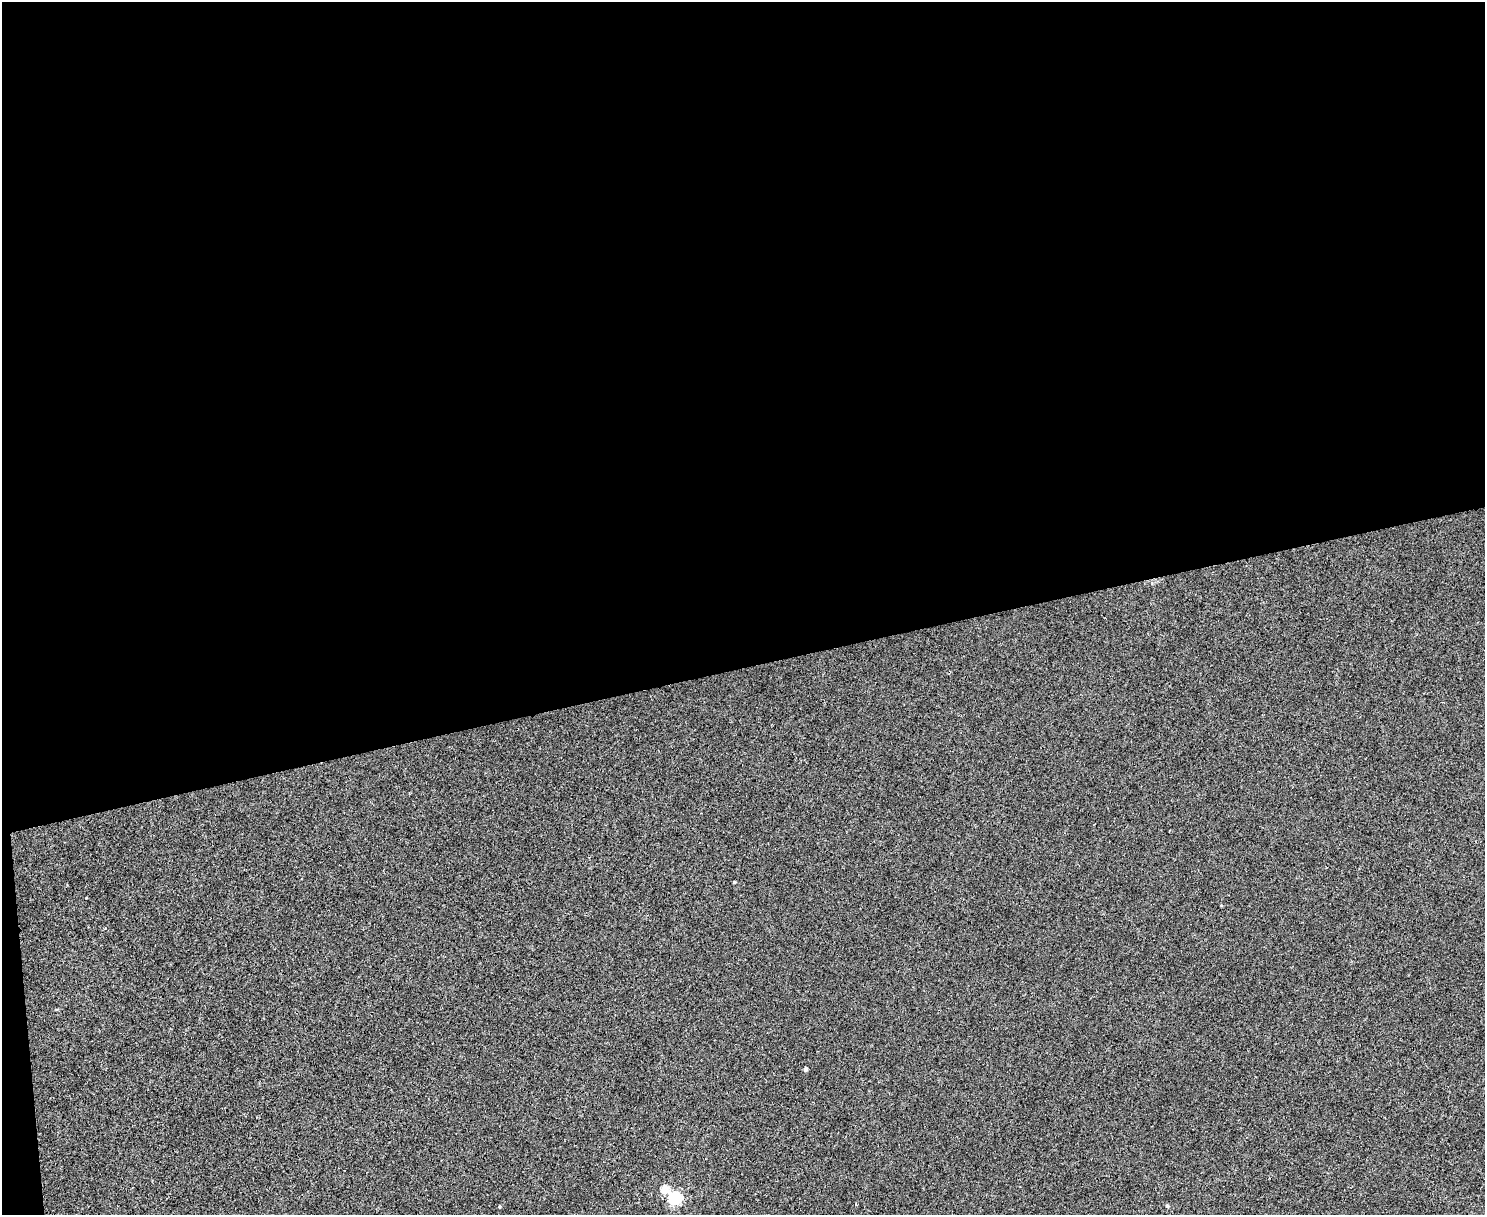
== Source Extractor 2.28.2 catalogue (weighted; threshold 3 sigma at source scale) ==
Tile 1 of 3 x 4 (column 1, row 1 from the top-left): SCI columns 249-1731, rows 3640-4852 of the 4834 x 4854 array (HDU 1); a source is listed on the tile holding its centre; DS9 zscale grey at full resolution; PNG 1487 x 1217 px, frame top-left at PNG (2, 2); no overlay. Shown black and unused: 56% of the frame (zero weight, under 2 of 3 exposures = <1% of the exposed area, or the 3 px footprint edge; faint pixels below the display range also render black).
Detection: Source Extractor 2.28.2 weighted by HDU 2 'WHT'; one run over the whole footprint, this tile lists its part. Background 0.0018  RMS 0.005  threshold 0.0225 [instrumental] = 3 sigma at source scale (4.5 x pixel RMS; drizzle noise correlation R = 1.50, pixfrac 1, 0.05/0.05 arcsec/px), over >= 5 px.
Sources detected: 7; all 7 listed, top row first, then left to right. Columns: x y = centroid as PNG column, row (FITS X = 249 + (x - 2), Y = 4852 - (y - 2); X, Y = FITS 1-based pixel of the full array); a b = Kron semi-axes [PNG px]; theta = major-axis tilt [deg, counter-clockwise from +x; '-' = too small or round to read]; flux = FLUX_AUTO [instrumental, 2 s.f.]
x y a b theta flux
734 882 3 3 - 0.52
1221 905 4 3 - 0.4
805 1069 4 4 - 1.3
674 1198 8 6 -40 98
856 1204 4 3 - 0.48
1167 1206 4 4 - 0.71
499 1207 3 3 - 0.6